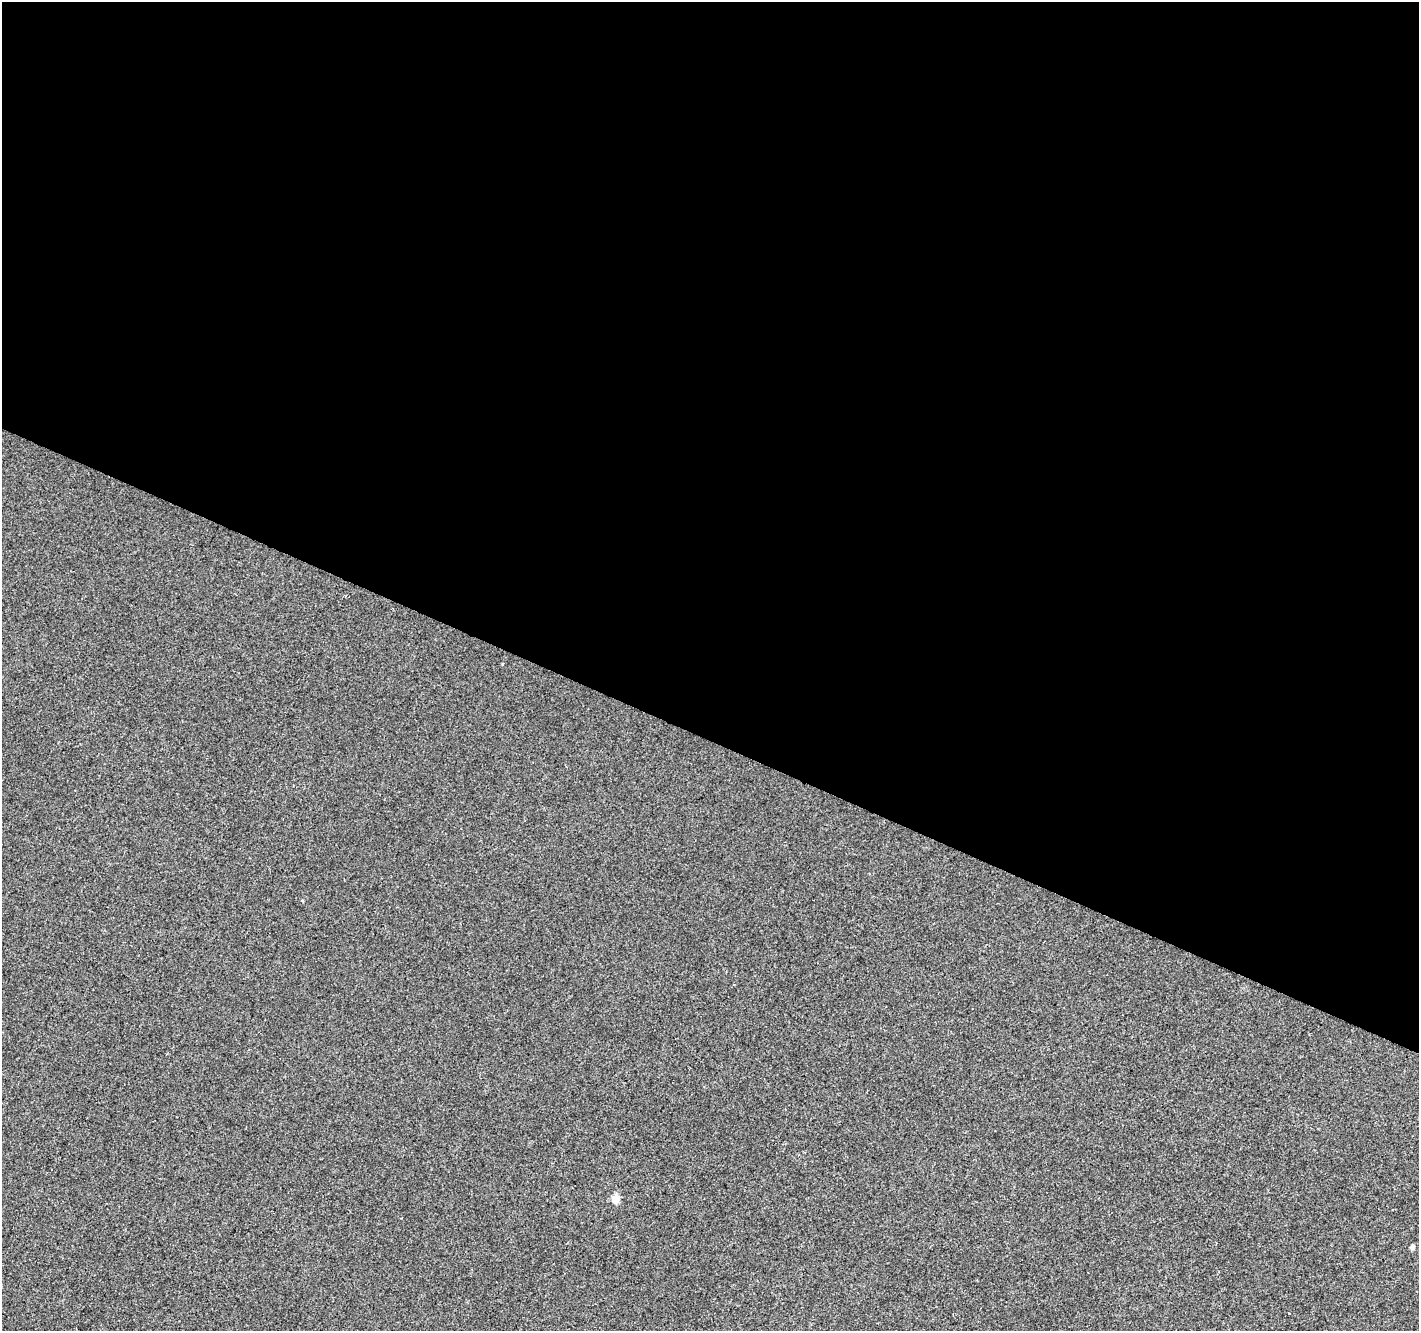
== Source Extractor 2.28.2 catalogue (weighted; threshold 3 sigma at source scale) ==
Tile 3 of 4 x 4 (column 3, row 1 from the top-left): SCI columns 2841-4257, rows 4256-5584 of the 5674 x 5788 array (HDU 1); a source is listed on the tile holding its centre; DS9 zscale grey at full resolution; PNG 1421 x 1333 px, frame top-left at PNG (2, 2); no overlay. Shown black and unused: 56% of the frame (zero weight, under 2 of 3 exposures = <1% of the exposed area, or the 3 px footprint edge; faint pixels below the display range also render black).
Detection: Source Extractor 2.28.2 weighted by HDU 2 'WHT'; one run over the whole footprint, this tile lists its part. Background -9.49e-05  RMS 0.0042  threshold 0.0189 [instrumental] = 3 sigma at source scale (4.5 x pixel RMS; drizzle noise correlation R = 1.50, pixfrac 1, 0.0396/0.0396 arcsec/px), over >= 5 px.
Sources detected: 3; all 3 listed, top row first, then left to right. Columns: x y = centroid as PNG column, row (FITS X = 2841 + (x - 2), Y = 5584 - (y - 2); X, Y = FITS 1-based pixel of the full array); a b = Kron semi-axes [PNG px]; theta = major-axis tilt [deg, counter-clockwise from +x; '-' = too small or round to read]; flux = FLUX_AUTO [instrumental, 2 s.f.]
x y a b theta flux
502 664 3 2 - 0.45
615 1199 5 5 - 10
1412 1247 4 4 - 2.1